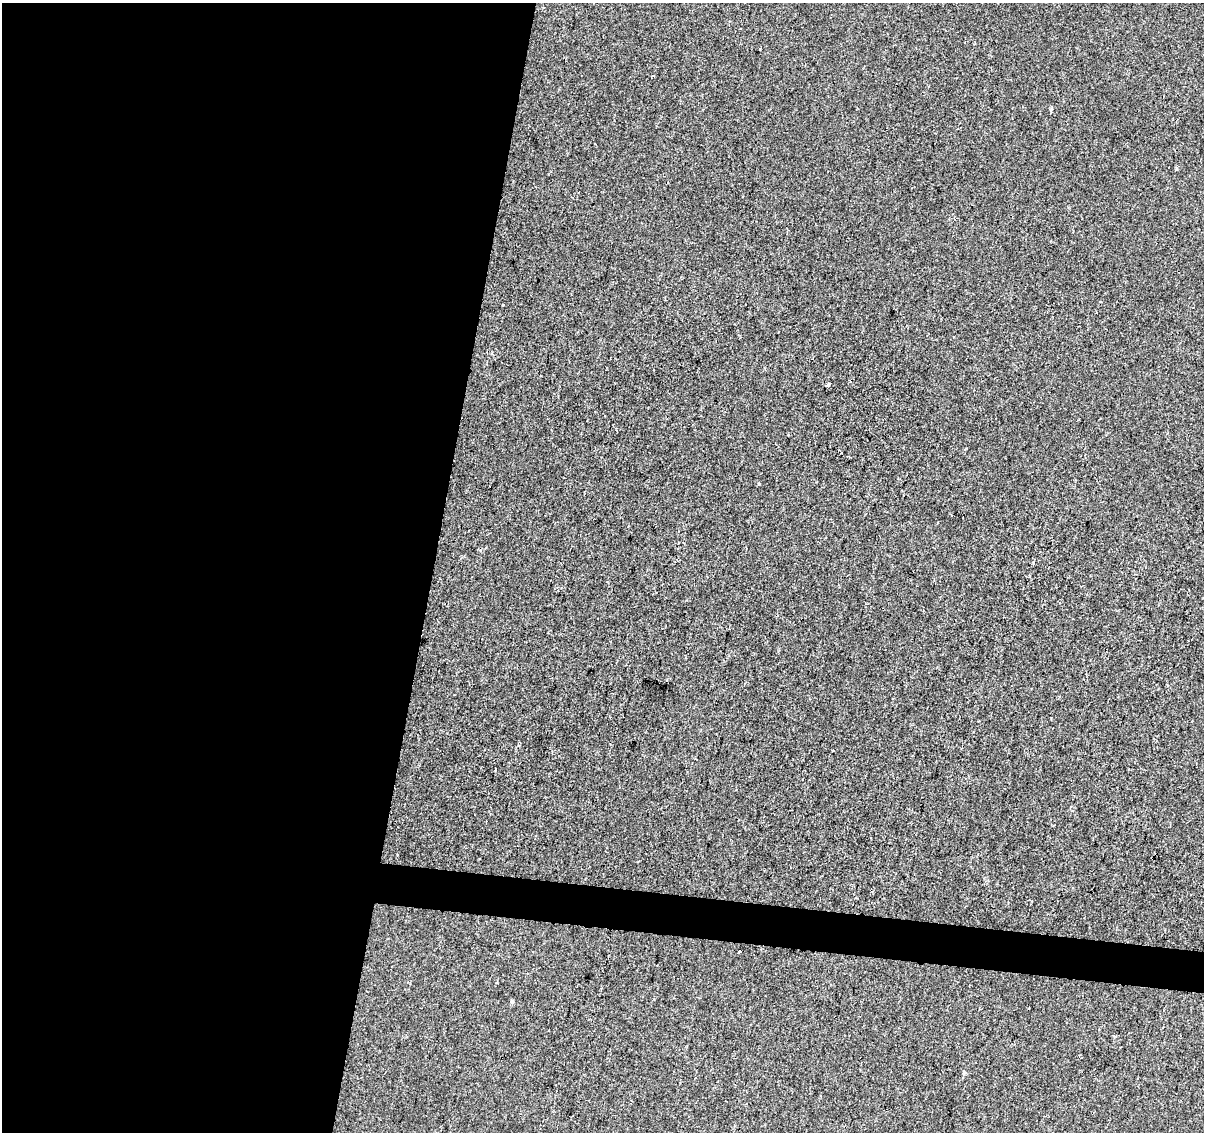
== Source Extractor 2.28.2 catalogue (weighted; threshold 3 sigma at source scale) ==
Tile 5 of 4 x 4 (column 1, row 2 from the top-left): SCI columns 1-1202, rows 2484-3613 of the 4812 x 5026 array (HDU 1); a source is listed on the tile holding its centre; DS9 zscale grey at full resolution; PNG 1206 x 1134 px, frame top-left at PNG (2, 3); no overlay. Shown black and unused: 38% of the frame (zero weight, under 2 of 3 exposures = <1% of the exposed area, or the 3 px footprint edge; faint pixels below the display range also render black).
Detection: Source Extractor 2.28.2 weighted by HDU 2 'WHT'; one run over the whole footprint, this tile lists its part. Background 4.25e-04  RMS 0.0042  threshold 0.019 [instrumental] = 3 sigma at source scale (4.5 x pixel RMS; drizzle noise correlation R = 1.50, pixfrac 1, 0.0396/0.0396 arcsec/px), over >= 5 px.
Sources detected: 7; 1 cosmic-ray / hot-pixel residue — not listed; the other 6 listed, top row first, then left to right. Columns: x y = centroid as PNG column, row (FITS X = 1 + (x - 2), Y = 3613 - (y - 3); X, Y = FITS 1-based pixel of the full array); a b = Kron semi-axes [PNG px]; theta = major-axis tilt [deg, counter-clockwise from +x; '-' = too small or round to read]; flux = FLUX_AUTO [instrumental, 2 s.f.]
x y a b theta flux
653 76 4 3 - 0.43
828 384 4 3 - 3.3
495 769 3 2 - 0.51
738 952 4 3 - 2
512 1001 4 3 - 1.2
964 1073 5 4 - 0.56